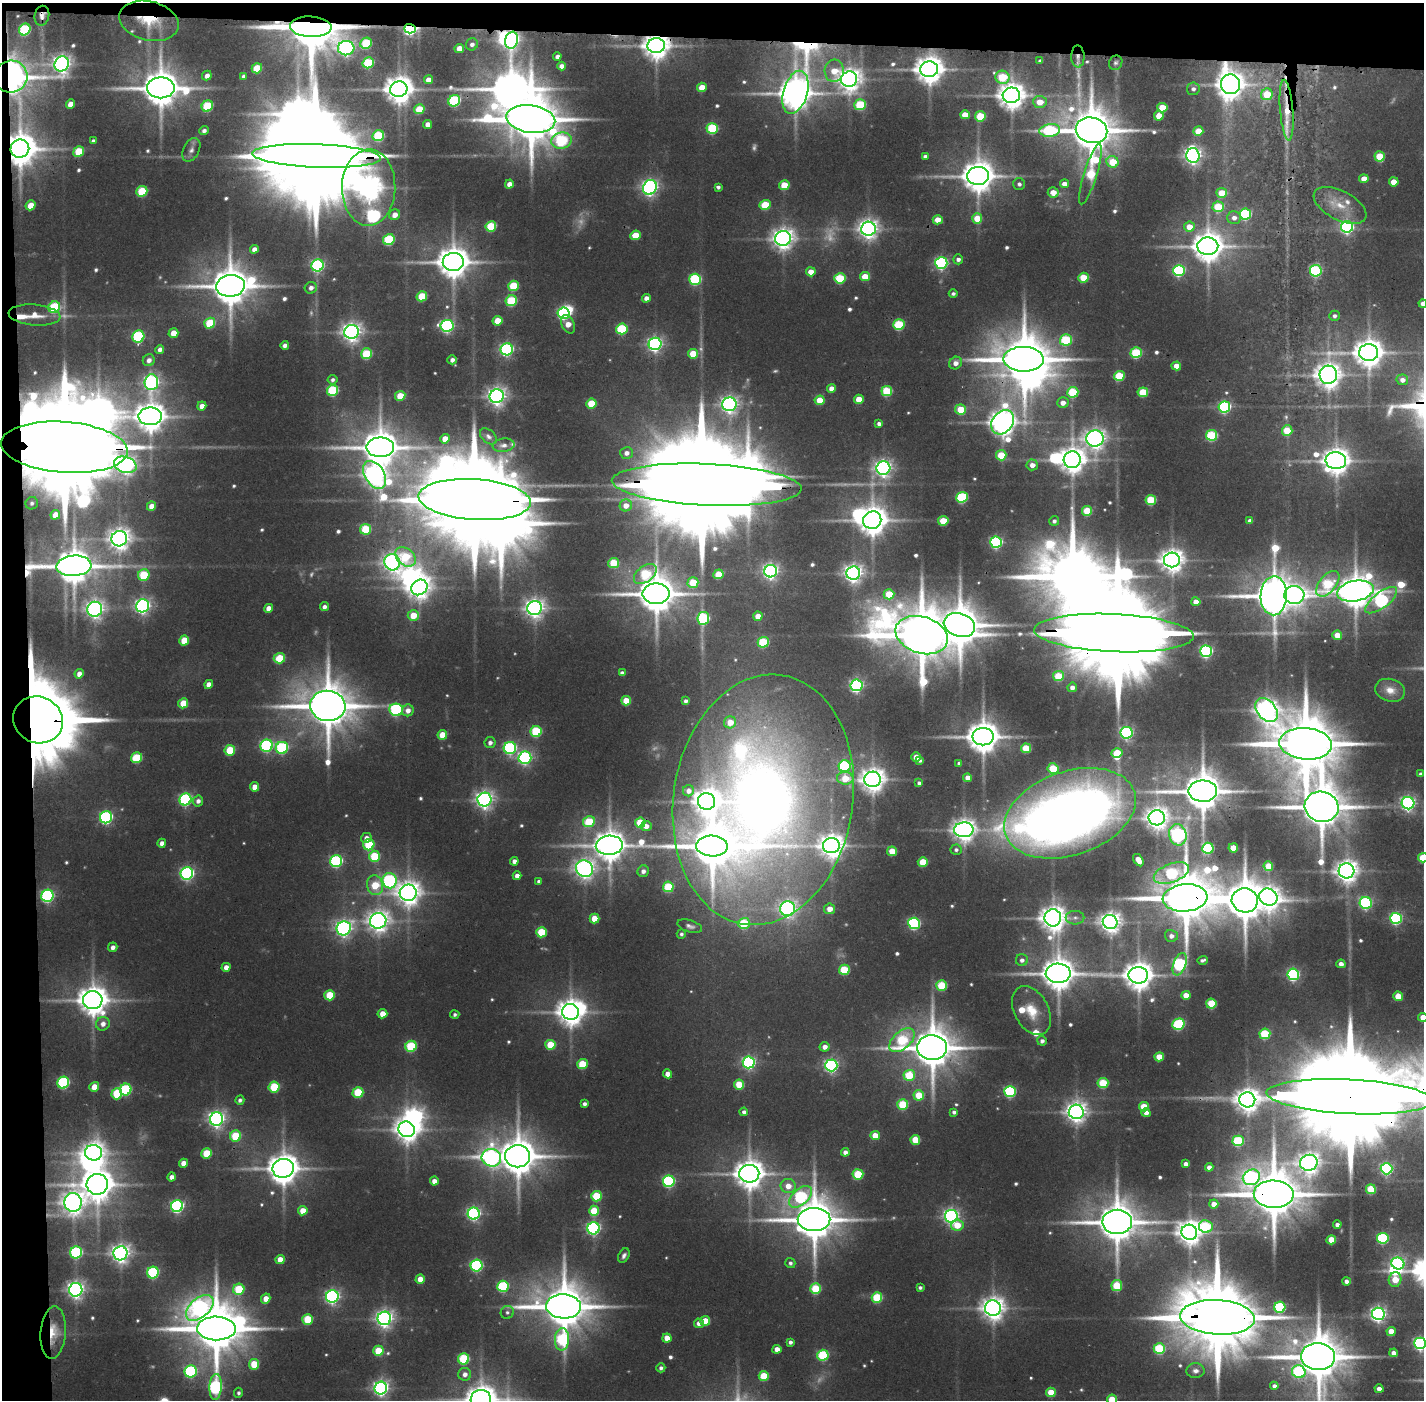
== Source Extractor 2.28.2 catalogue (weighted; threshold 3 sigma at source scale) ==
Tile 1 of 3 x 3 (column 1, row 1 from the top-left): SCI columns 1-1422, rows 2829-4226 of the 4267 x 4257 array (HDU 1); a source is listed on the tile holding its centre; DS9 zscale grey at full resolution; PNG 1426 x 1402 px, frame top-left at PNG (2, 3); each listed source drawn as its Kron ellipse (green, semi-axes under 4 px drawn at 4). Shown black and unused: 5% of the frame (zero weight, under 2 of 3 exposures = <1% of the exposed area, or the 3 px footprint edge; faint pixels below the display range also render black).
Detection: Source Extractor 2.28.2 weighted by HDU 2 'WHT'; one run over the whole footprint, this tile lists its part. Background 0.124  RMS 0.0088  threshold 0.0398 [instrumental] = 3 sigma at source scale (4.5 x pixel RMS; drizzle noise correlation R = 1.50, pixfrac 1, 0.05/0.05 arcsec/px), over >= 5 px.
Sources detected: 631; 19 too faint to see at this stretch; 25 inside a brighter object's white glare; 1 cosmic-ray / hot-pixel residue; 1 long thin detection or spike segment (spike, bleed or trail) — neither listed nor drawn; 8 inside a brighter listed object's ellipse — not listed separately; of the other 577, all 500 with FLUX_AUTO >= 2.57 (the completeness limit of this list) listed and drawn (77 fainter detections not listed), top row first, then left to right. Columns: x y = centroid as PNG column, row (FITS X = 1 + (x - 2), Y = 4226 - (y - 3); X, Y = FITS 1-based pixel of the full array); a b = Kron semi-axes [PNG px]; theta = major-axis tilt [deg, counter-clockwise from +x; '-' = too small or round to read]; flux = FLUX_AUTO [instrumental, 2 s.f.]
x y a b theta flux
42 16 10 7 77 5.7
149 21 30 19 -14 44
311 27 21 10 -3 7900
410 29 6 5 - 220
25 30 6 5 - 99
512 40 8 6 73 350
366 43 6 5 - 69
472 44 6 5 - 4.6
656 45 8 7 - 1400
346 48 8 7 - 340
459 48 5 4 - 13
557 56 4 4 - 4.2
1078 56 11 6 -89 6.1
1040 61 4 4 - 2.6
368 63 6 5 - 68
1116 63 7 6 - 2.8
62 64 8 7 - 620
561 66 4 4 - 5.8
257 68 5 5 - 35
929 69 9 8 - 1600
834 71 11 9 84 22
207 76 5 4 - 6.3
243 76 4 3 - 2.7
11 77 16 16 - 810
1002 77 7 6 - 54
849 79 8 7 - 1000
428 80 4 4 - 8.5
1231 84 10 9 - 1400
702 87 5 4 - 17
161 88 14 10 -1 3200
399 89 8 8 - 1600
1193 89 6 6 - 4.1
795 92 22 12 73 2400
1267 94 6 5 - 31
1011 95 9 7 4 1500
454 101 6 5 - 120
1040 102 7 6 - 16
70 104 5 4 - 9.4
860 105 6 5 - 63
207 106 6 5 - 67
1162 108 5 4 - 32
419 109 5 5 - 30
1287 110 30 6 -85 22
965 115 5 4 - 17
980 116 5 5 - 42
1159 116 5 4 - 16
531 119 24 14 -8 6400
428 124 4 4 - 8.1
712 128 6 5 - 85
1050 130 10 6 7 130
1091 130 16 12 -12 4800
204 131 4 4 - 3.4
1198 131 5 4 - 23
378 136 6 5 - 78
562 140 10 8 10 92
93 141 4 4 - 2.8
20 149 9 9 - 2500
191 150 13 8 64 5.1
79 151 5 5 - 34
1193 155 7 6 - 520
317 156 64 11 -2 33000
925 156 4 3 - 2.9
1380 156 5 5 - 39
1113 162 6 5 - 31
1091 174 31 6 73 68
978 176 11 9 1 2200
1364 179 5 4 - 15
1394 182 5 4 - 16
509 184 4 4 - 7.9
1019 184 6 6 - 3.1
1064 184 5 4 - 9.6
784 185 5 5 - 30
369 187 38 26 88 1800
650 187 7 6 - 400
718 187 4 4 - 2.6
142 191 6 5 - 54
1053 192 5 5 - 11
1222 193 5 5 - 25
31 205 5 4 - 19
765 205 5 5 - 45
1340 205 29 14 -28 22
1218 207 5 5 - 53
1245 214 6 5 - 120
395 215 6 5 - 8.7
977 218 5 5 - 23
1234 218 7 6 - 6.4
938 220 5 4 - 15
491 226 5 5 - 60
1189 227 5 5 - 15
1347 227 6 6 - 240
868 229 7 7 - 710
635 235 5 4 - 24
783 238 8 7 - 840
389 240 6 5 - 85
1208 246 10 8 2 2000
254 249 4 4 - 6.6
958 259 5 5 - 4.3
453 262 10 9 - 2200
941 263 6 6 - 220
318 265 6 6 - 210
1179 270 6 5 - 140
1316 271 6 6 - 120
811 272 5 4 - 11
865 276 5 4 - 21
840 278 5 5 - 66
1084 278 5 5 - 36
695 279 6 5 - 110
230 286 14 10 7 3600
513 286 5 5 - 47
311 288 6 5 - 5.3
953 293 4 4 - 2.7
422 296 5 5 - 36
646 298 4 4 - 6.8
511 301 6 5 - 67
1423 304 4 4 - 5.9
54 307 6 5 - 85
563 313 6 5 - 150
35 315 26 10 -5 18
1334 316 5 5 - 3.3
498 321 5 4 - 23
210 323 6 5 - 47
568 324 9 6 -62 12
899 325 5 5 - 79
447 326 6 6 - 230
622 329 6 5 - 82
351 332 7 7 - 670
173 333 5 4 - 14
138 336 6 6 - 130
1066 340 6 5 - 82
655 344 6 6 - 330
285 345 4 4 - 5.1
507 349 6 6 - 220
160 350 4 4 - 5.1
1369 352 9 8 - 1700
1136 353 5 5 - 77
366 354 5 5 - 57
693 354 5 5 - 30
1024 359 20 12 -2 5700
149 360 6 6 - 5.3
452 360 5 4 - 4.8
956 363 7 6 - 7.6
1176 366 5 4 - 13
1328 375 9 8 - 1200
1119 376 5 5 - 48
333 380 5 4 - 2.9
1402 380 6 5 - 5.7
151 382 8 6 85 330
831 388 4 4 - 8.2
333 390 6 5 - 87
887 391 5 5 - 64
1073 392 5 5 - 63
1143 392 5 5 - 42
400 396 5 5 - 24
497 396 7 7 - 590
859 399 5 4 - 20
820 400 5 4 - 21
591 403 5 5 - 34
1063 403 6 5 - 7.7
729 404 7 7 - 510
202 406 5 4 - 7.4
1224 407 6 5 - 150
961 409 5 5 - 28
150 416 11 9 -2 1700
1003 422 13 10 53 1300
879 424 4 4 - 4.2
1287 431 5 5 - 39
1212 435 5 5 - 93
488 436 10 6 -42 3.6
1095 438 9 8 - 790
445 439 5 4 - 15
503 445 11 6 7 4.5
64 447 63 25 -4 39000
380 447 14 10 0 2800
626 453 6 6 - 6.2
1001 455 5 5 - 33
1072 460 8 8 - 1400
1336 461 10 8 -8 1400
125 465 11 8 -17 610
1032 465 5 5 - 8.6
883 468 7 6 - 490
375 475 15 9 -58 870
707 485 95 21 -3 49000
962 497 6 5 - 100
475 500 56 20 -4 28000
1151 500 5 5 - 57
32 503 6 6 - 2.8
626 505 6 6 - 9.8
151 506 5 4 - 9
1087 511 5 5 - 42
55 515 5 4 - 16
872 520 9 8 - 1800
943 521 5 4 - 31
1054 521 5 5 - 3.2
1250 521 4 4 - 5.8
366 529 5 5 - 52
119 539 8 7 - 890
996 542 6 5 - 170
405 557 11 8 -42 45
1172 560 8 7 - 1100
392 562 8 7 - 580
614 563 5 5 - 42
74 566 17 10 4 2900
771 571 6 6 - 380
853 573 7 6 - 610
645 574 13 8 36 72
718 574 5 5 - 28
144 575 6 5 - 52
693 583 5 5 - 36
1328 584 15 8 51 78
419 587 8 7 - 900
1355 591 18 10 11 2600
656 594 13 10 1 3300
889 594 5 5 - 31
1294 595 10 9 - 510
1274 596 19 13 88 3600
1381 600 19 8 38 200
1196 602 4 4 - 11
143 606 7 6 - 380
324 607 4 4 - 4.5
269 608 4 4 - 8.7
535 608 7 7 - 660
95 609 7 7 - 570
413 615 6 5 - 22
758 616 4 4 - 14
703 618 6 6 - 110
959 625 16 11 -17 4100
1114 633 80 19 -3 37000
922 635 27 18 -18 7000
1337 635 5 4 - 17
184 640 5 5 - 26
763 642 5 5 - 70
1206 651 6 5 - 210
279 658 6 5 - 38
622 673 4 4 - 4.8
79 674 5 4 - 7.3
1058 676 5 5 - 44
209 684 4 4 - 9
856 685 6 6 - 240
1072 687 5 4 - 6.6
1390 690 15 11 -15 12
626 701 5 4 - 22
686 701 4 4 - 3.5
183 703 5 5 - 23
328 706 17 15 -7 4900
396 710 7 6 - 150
408 710 6 5 - 7.5
1267 710 13 9 -52 860
38 720 25 23 -27 12000
730 722 6 6 - 18
536 731 5 5 - 78
1126 733 6 6 - 210
442 735 5 4 - 22
983 737 10 8 0 2300
490 743 5 5 - 4.3
1306 744 26 16 -4 9400
266 746 6 6 - 170
282 748 6 6 - 130
510 748 6 6 - 170
1026 748 5 5 - 36
230 750 5 5 - 42
1117 753 5 5 - 30
916 757 5 4 - 14
137 758 6 5 - 58
525 758 6 6 - 250
920 760 4 3 - 2.6
959 763 4 3 - 2.7
845 766 6 6 - 120
1053 769 5 5 - 47
1421 774 4 4 - 4.6
845 778 8 6 -4 25
968 778 4 4 - 11
873 779 8 8 - 1200
919 783 4 4 - 3.6
255 787 5 4 - 11
688 791 5 5 - 6.5
1203 791 14 11 0 3500
185 799 6 6 - 180
484 800 7 7 - 510
763 800 126 90 81 1500
198 801 5 5 - 4.8
707 801 8 8 - 1300
1408 803 6 6 - 300
1322 807 17 15 -15 4700
1070 813 68 42 19 1300
106 817 6 6 - 200
1157 818 8 7 - 990
589 822 6 5 - 49
640 823 5 5 - 38
646 826 5 5 - 7.8
964 830 9 7 2 1000
1178 835 11 8 -77 270
366 838 5 5 - 5.9
162 843 4 4 - 5.9
369 845 6 5 - 58
609 845 13 9 4 2000
831 845 8 7 - 1200
712 846 16 10 -2 4400
1208 848 6 5 - 120
1233 848 5 4 - 18
956 850 5 5 - 3.1
892 851 5 4 - 23
374 856 5 5 - 55
1423 858 5 4 - 35
1138 860 7 4 -57 13
336 861 6 6 - 160
514 861 4 4 - 5.5
923 862 5 5 - 32
1268 866 5 5 - 25
585 869 9 8 - 660
643 871 6 5 - 5.1
1346 871 8 7 - 980
187 873 6 6 - 250
1171 873 18 9 20 100
517 876 4 4 - 6.7
390 881 7 7 - 200
539 881 4 3 - 2.9
375 885 10 8 -74 34
668 887 5 5 - 61
408 893 8 8 - 1100
47 896 6 6 - 200
1268 897 9 8 - 820
1185 898 22 13 4 6900
1245 900 13 12 - 4000
1366 903 6 6 - 160
788 909 7 7 - 440
830 909 5 5 - 11
1053 918 8 8 - 1300
1075 918 9 6 0 3.9
1396 918 5 5 - 160
594 919 5 5 - 21
378 921 8 8 - 810
1110 922 7 7 - 830
744 923 6 5 - 57
914 923 6 5 - 160
690 926 13 6 -17 3.7
344 928 7 7 - 420
541 932 5 5 - 45
681 934 5 4 - 2.6
1171 936 6 6 - 5.6
113 947 5 4 - 5.4
1022 960 6 6 - 4.7
1202 960 5 3 - 2.6
1180 964 12 6 70 170
1341 964 4 4 - 5.2
226 967 4 4 - 7.4
844 970 5 5 - 52
1058 973 12 9 -1 2400
1293 974 6 5 - 190
1138 975 10 8 0 1700
942 985 5 5 - 60
330 995 5 5 - 37
1186 995 4 4 - 13
1398 996 5 4 - 19
93 1000 10 9 - 1700
1211 1004 5 5 - 44
1031 1010 26 17 -62 29
570 1012 8 8 - 1400
382 1014 5 4 - 13
455 1014 4 4 - 2.6
1423 1017 4 4 - 14
103 1024 7 6 - 6.4
1178 1024 6 5 - 110
1265 1034 5 5 - 69
902 1040 15 8 42 71
1042 1041 5 4 - 3.7
550 1045 5 5 - 36
411 1046 6 5 - 76
825 1047 5 4 - 6.7
932 1048 15 12 -3 4000
1159 1057 5 4 - 24
749 1062 6 6 - 230
582 1064 5 5 - 41
831 1065 6 6 - 260
668 1074 4 4 - 8.7
909 1075 5 5 - 43
63 1083 6 5 - 140
1103 1083 5 5 - 54
739 1085 5 5 - 35
94 1087 5 4 - 12
274 1087 5 5 - 56
126 1089 6 5 - 100
1010 1091 5 5 - 130
358 1092 5 5 - 56
117 1094 6 5 - 53
919 1095 5 5 - 34
1349 1097 83 17 -3 41000
240 1100 5 4 - 3.1
1247 1100 8 7 - 1100
584 1104 4 4 - 3.8
903 1104 5 5 - 58
1144 1107 5 5 - 28
744 1112 4 4 - 3.7
954 1112 4 4 - 3.5
1076 1112 7 7 - 800
1146 1113 4 4 - 6.3
217 1119 7 6 - 450
407 1129 8 7 - 1100
875 1135 4 4 - 18
235 1136 5 5 - 53
915 1140 5 5 - 31
1238 1141 5 5 - 86
845 1152 4 4 - 5.3
94 1153 8 8 - 820
207 1153 5 5 - 37
517 1156 12 11 - 3300
491 1158 10 9 - 480
184 1163 4 4 - 11
1309 1163 9 8 - 860
1186 1164 4 4 - 5.3
1209 1167 4 4 - 6.3
283 1168 10 9 - 2000
1386 1169 6 5 - 190
749 1174 10 9 - 1800
858 1174 5 5 - 54
172 1177 4 4 - 6
1251 1177 9 7 33 270
434 1181 4 4 - 8
669 1181 6 5 - 150
97 1184 11 10 - 2200
788 1186 7 7 - 13
1371 1189 5 5 - 41
1274 1194 20 13 -2 6300
596 1196 5 5 - 51
801 1197 14 7 42 130
73 1202 9 8 - 980
1214 1204 4 4 - 11
177 1206 6 6 - 220
303 1211 5 4 - 13
594 1211 5 5 - 38
474 1214 6 6 - 260
951 1216 6 6 - 350
814 1219 16 11 1 4400
1117 1222 15 12 0 3400
957 1225 6 5 - 20
1337 1225 4 4 - 4.8
1206 1226 7 6 - 81
593 1228 6 6 - 240
1189 1232 8 7 - 1200
1383 1238 5 5 - 110
1331 1240 5 4 - 22
76 1252 6 6 - 130
120 1253 7 7 - 630
624 1256 7 5 63 3.5
280 1259 4 4 - 13
790 1263 5 5 - 2.9
1398 1263 6 5 - 190
476 1266 6 5 - 150
153 1273 6 5 - 110
420 1279 4 4 - 14
1395 1280 7 6 - 22
1346 1281 4 4 - 4.6
503 1286 6 5 - 97
1117 1286 5 5 - 46
920 1288 4 3 - 2.6
239 1289 6 5 - 55
816 1289 5 5 - 55
76 1290 7 6 - 490
332 1297 6 6 - 310
877 1297 5 5 - 66
266 1299 5 4 - 11
563 1306 17 12 -3 4900
1280 1307 5 5 - 110
200 1308 16 9 40 440
993 1308 8 8 - 1000
507 1312 7 6 - 2.8
1378 1314 6 6 - 370
1217 1317 37 17 -3 15000
384 1318 7 6 - 530
307 1319 5 5 - 48
705 1321 5 5 - 22
699 1323 5 4 - 6.5
216 1328 19 12 -1 6200
1391 1331 4 4 - 15
53 1333 26 12 86 25
667 1338 4 4 - 15
562 1339 11 7 89 95
790 1342 4 4 - 3.5
1420 1343 6 6 - 230
777 1349 4 4 - 9.3
1159 1349 5 5 - 74
378 1351 5 5 - 34
1393 1353 4 4 - 5.3
823 1355 5 5 - 91
1318 1357 17 13 -4 5100
464 1359 5 5 - 78
254 1364 5 5 - 33
661 1368 4 4 - 3.2
191 1371 6 6 - 130
1196 1371 9 7 2 5.3
1299 1372 7 6 - 110
465 1374 6 6 - 6
764 1376 5 5 - 37
1274 1386 4 4 - 3.9
216 1387 13 6 87 180
381 1388 6 6 - 380
1379 1389 4 4 - 6.3
1051 1392 5 4 - 27
239 1393 5 4 - 2.6
481 1399 10 9 - 1800
1112 1399 5 4 - 27
Overlapping masked pixels (flux is a lower limit): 31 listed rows (the first 20) at x y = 42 16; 149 21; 311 27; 410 29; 25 30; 512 40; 656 45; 1078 56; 11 77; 1231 84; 795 92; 1287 110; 531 119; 20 149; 317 156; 1024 359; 64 447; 707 485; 475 500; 74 566
Isophote crosses this tile's border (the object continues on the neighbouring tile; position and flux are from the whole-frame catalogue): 7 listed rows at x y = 1423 304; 1423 858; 1423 1017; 1349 1097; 1420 1343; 481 1399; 1112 1399